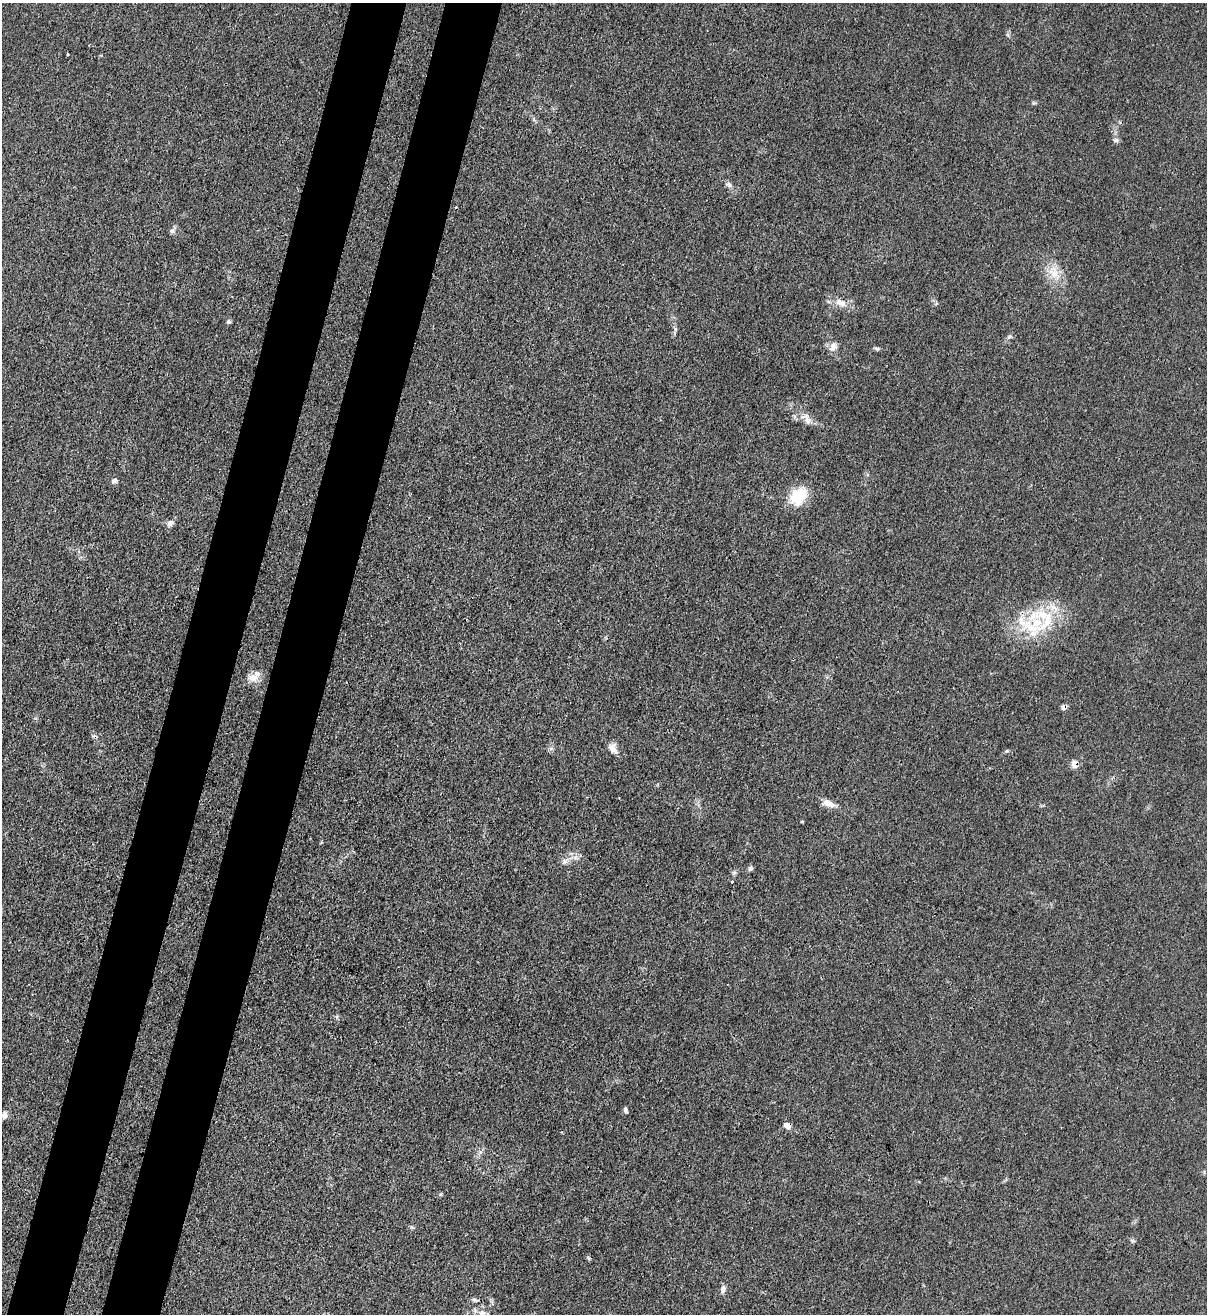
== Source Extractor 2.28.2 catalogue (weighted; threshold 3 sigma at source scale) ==
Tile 7 of 4 x 4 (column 3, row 2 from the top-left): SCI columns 2632-3836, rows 2651-3962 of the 5386 x 5316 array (HDU 1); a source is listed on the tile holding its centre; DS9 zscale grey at full resolution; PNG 1209 x 1316 px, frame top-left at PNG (2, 3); no overlay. Shown black and unused: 9% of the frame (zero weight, under 3 of 4 exposures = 7% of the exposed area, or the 3 px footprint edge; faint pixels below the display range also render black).
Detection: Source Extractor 2.28.2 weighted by HDU 2 'WHT'; one run over the whole footprint, this tile lists its part. Background 0.0298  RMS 0.003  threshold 0.0134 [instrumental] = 3 sigma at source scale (4.5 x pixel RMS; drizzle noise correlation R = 1.50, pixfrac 1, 0.05/0.05 arcsec/px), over >= 5 px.
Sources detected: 37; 2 cosmic-ray / hot-pixel residue — not listed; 3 inside a brighter listed object's ellipse — not listed separately; the other 32 listed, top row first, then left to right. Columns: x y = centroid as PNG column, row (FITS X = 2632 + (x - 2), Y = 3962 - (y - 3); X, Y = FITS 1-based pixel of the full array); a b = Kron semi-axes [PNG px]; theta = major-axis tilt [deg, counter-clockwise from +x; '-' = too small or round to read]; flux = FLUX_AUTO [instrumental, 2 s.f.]
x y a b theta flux
67 54 3 3 - 0.41
1115 140 8 6 -15 0.73
729 185 9 6 -36 0.99
172 231 6 6 - 0.75
1054 273 25 14 -60 5.4
841 303 17 9 -25 3
229 321 6 5 - 0.48
1009 337 7 4 19 0.49
833 347 12 8 72 2
877 349 7 5 -16 0.5
807 420 14 8 -80 1.8
114 481 8 6 20 0.9
798 496 20 15 51 10
170 523 8 7 - 1.3
1034 626 43 33 34 20
253 678 15 10 -7 2.7
1064 707 6 5 - 1.3
613 748 14 9 -62 2
1075 764 6 5 - 3.6
828 803 16 8 -23 2.6
802 821 4 3 - 0.24
564 861 9 7 37 1.2
750 868 7 6 - 0.65
732 882 3 3 - 0.27
625 1110 7 4 -72 0.59
4 1115 9 7 76 1.3
787 1125 9 7 -9 1.5
412 1227 6 4 -88 0.43
1133 1241 7 4 -18 0.44
723 1289 11 5 74 1
474 1300 7 5 -21 0.64
482 1313 11 9 -45 2
Overlapping masked pixels (flux is a lower limit): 4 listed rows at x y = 1034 626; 1064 707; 1075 764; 787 1125
Isophote crosses this tile's border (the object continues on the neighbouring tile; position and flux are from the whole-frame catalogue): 1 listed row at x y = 482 1313